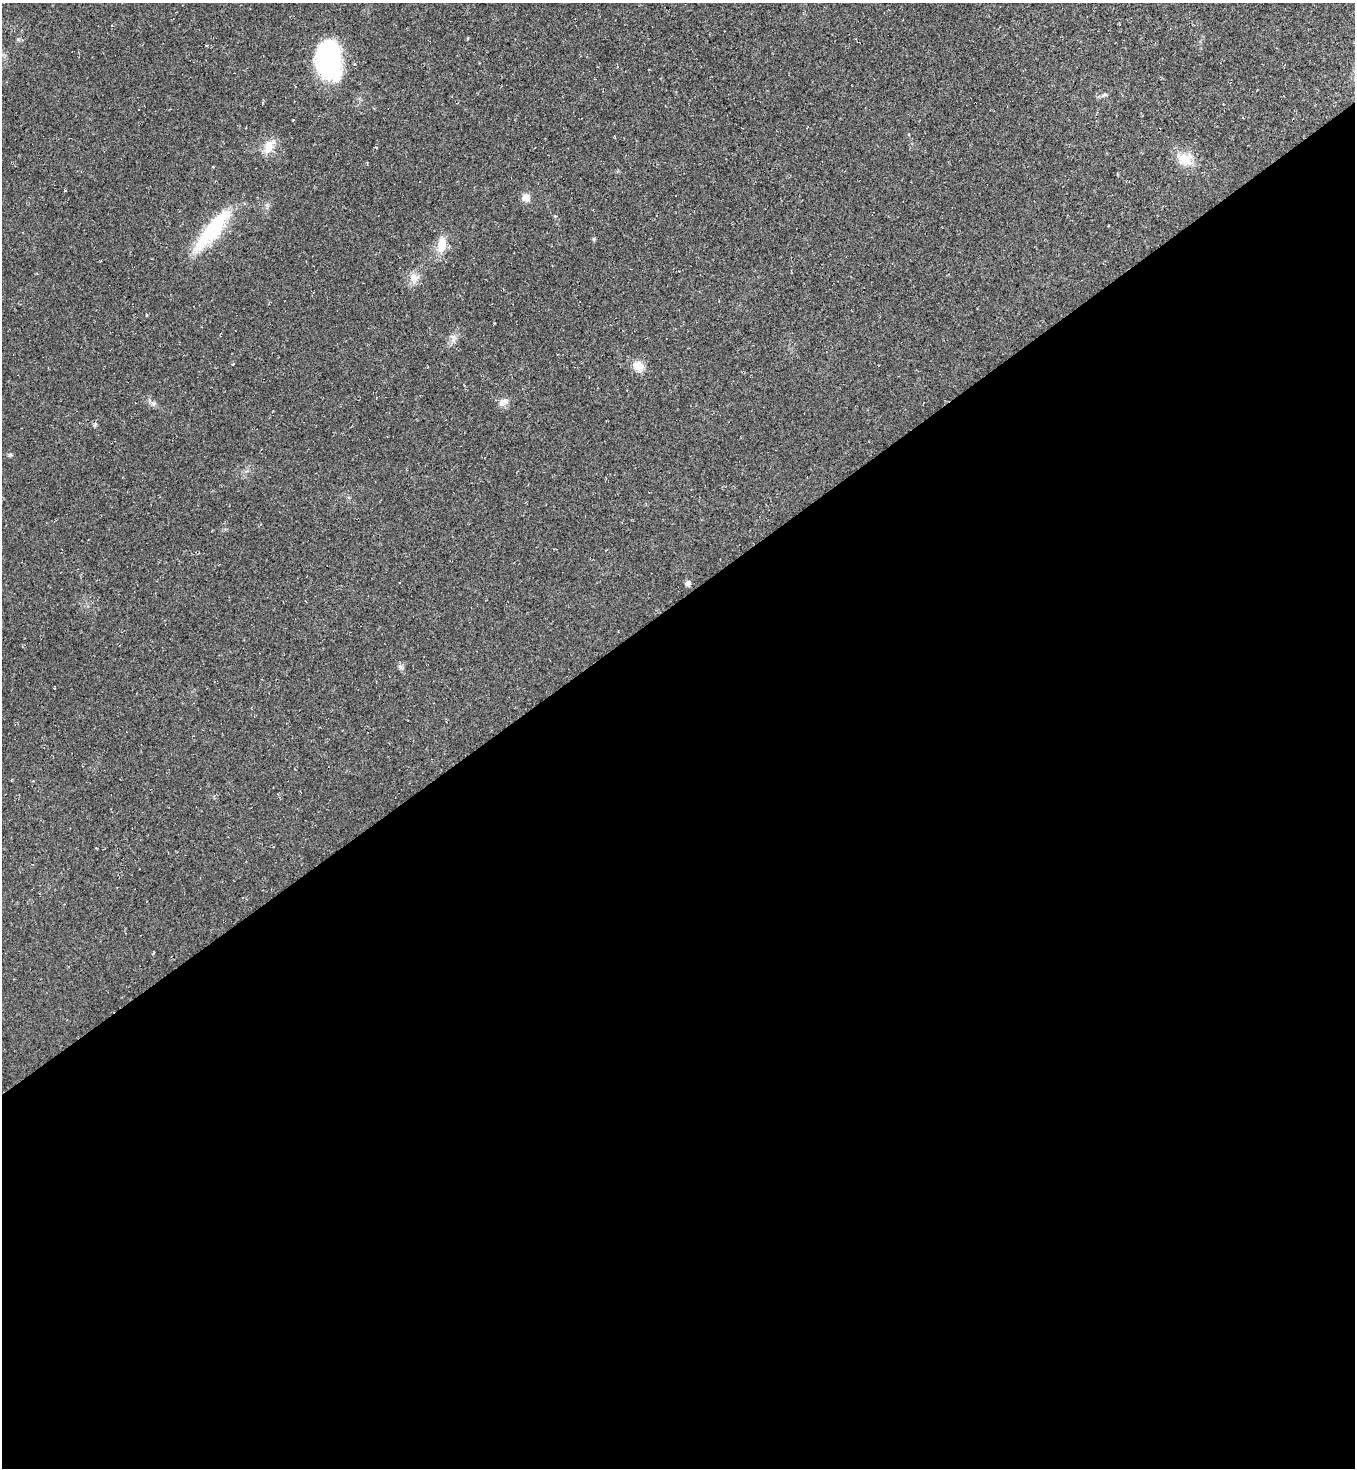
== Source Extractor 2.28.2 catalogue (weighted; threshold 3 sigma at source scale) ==
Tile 15 of 4 x 4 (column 3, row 4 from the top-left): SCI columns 2861-4213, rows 5-1470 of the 5861 x 5867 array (HDU 1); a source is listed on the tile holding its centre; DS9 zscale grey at full resolution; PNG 1357 x 1470 px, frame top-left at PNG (2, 3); no overlay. Shown black and unused: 59% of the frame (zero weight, under 2 of 3 exposures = <1% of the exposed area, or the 3 px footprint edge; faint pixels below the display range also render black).
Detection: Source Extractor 2.28.2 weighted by HDU 2 'WHT'; one run over the whole footprint, this tile lists its part. Background 0.0314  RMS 0.0062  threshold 0.0279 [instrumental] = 3 sigma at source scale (4.5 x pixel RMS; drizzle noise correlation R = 1.50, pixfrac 1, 0.05/0.05 arcsec/px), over >= 5 px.
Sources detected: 18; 2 cosmic-ray / hot-pixel residue — not listed; the other 16 listed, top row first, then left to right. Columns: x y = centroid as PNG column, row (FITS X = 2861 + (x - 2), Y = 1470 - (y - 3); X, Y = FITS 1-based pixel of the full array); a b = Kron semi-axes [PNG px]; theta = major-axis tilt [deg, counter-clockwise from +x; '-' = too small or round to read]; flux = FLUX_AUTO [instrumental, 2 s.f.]
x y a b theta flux
329 59 41 26 -81 69
1105 94 6 5 - 0.95
269 147 21 12 65 7.9
1184 159 23 16 -20 11
526 197 7 7 - 5.9
213 230 61 15 51 40
441 245 20 11 80 9.6
414 278 13 10 -67 4.9
453 337 7 5 0 1.7
233 364 3 3 - 0.48
638 366 13 10 -43 7.2
504 402 16 7 25 3.3
95 424 6 4 46 0.86
10 455 5 5 - 1.1
688 583 7 6 - 2
401 667 8 5 -28 1.4
Unlisted compact peaks at least as high as the median listed source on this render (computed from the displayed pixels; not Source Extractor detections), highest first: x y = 153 403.